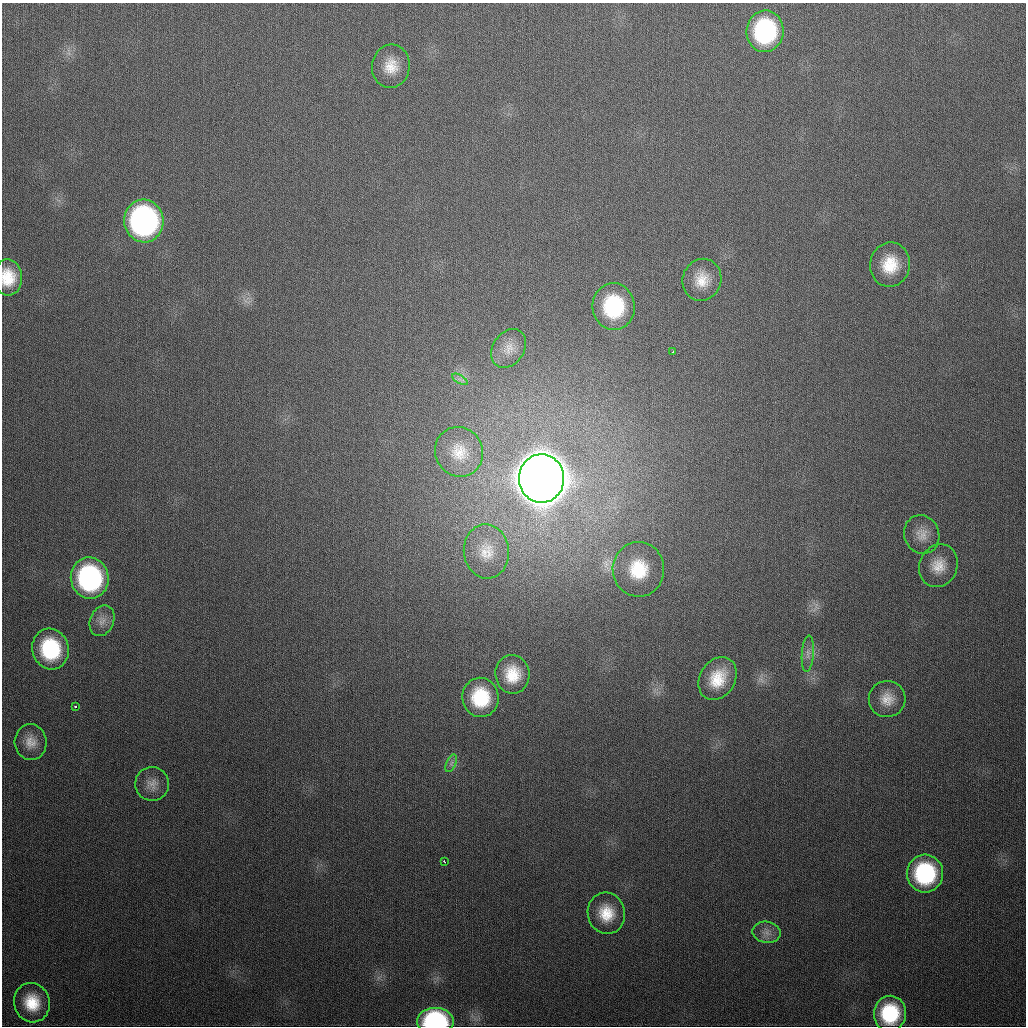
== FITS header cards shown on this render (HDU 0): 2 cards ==
NAXIS1  =                 1024
NAXIS2  =                 1024

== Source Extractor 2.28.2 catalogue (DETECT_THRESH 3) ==
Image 1024 x 1024 px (HDU 0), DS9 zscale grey, 1 PNG px = 1 image px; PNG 1028 x 1028 px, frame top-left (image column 1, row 1024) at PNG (2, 3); each listed source drawn as its Kron ellipse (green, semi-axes under 4 px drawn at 4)
Background 344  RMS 13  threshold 39.5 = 3 sigma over >= 5 px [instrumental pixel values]
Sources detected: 35; all 35 listed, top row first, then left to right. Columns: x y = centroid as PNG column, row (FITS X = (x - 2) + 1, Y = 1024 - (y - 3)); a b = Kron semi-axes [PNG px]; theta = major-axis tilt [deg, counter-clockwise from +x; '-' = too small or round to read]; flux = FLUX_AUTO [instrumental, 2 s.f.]
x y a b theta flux
765 31 21 18 85 1.0e+05
391 66 22 19 83 2.0e+04
144 221 21 19 -84 2.7e+05
890 265 22 20 80 3.2e+04
8 277 18 14 -87 2.4e+04
702 280 21 19 70 2.0e+04
614 307 23 21 -84 7.6e+04
509 348 21 15 56 1.4e+04
673 352 3 3 - 2.0e+03
460 379 9 3 -31 2.5e+03
459 452 25 23 -60 2.5e+04
541 478 24 22 -88 6.8e+06
922 535 19 17 -71 1.4e+04
486 551 27 22 -85 2.7e+04
938 566 22 19 66 1.8e+04
638 569 27 26 - 4.6e+04
90 578 21 19 -78 1.5e+05
102 621 16 11 67 8.5e+03
50 649 20 18 -75 7.0e+04
808 654 18 6 86 5.9e+03
512 674 19 17 -85 2.6e+04
718 679 23 17 59 2.9e+04
480 697 20 18 -83 4.8e+04
887 699 18 18 - 1.6e+04
75 706 3 3 - 1.6e+03
31 742 18 16 -85 1.3e+04
451 763 9 4 67 2.9e+03
152 784 17 17 - 1.1e+04
444 861 3 2 - 2.0e+03
925 873 19 18 - 8.8e+04
606 913 21 18 -77 2.6e+04
767 932 14 10 -10 7.5e+03
32 1003 20 17 -75 2.9e+04
890 1014 18 16 86 5.8e+04
435 1021 18 13 -1 1.3e+05
At the frame edge (FLAGS 8, measured only in part): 2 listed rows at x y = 8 277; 435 1021